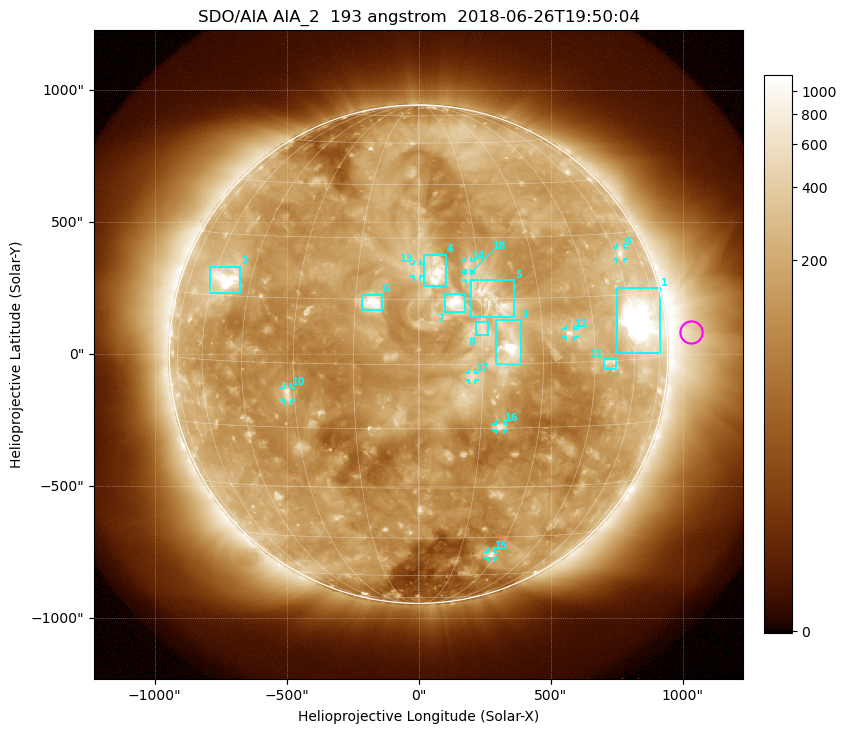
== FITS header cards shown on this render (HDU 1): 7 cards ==
TELESCOP= 'SDO/AIA'
INSTRUME= 'AIA_2'
WAVELNTH=                  193
WAVEUNIT= 'angstrom'
DATE-OBS= '2018-06-26T19:50:04.84'
CTYPE1  = 'HPLN-TAN'
CTYPE2  = 'HPLT-TAN'

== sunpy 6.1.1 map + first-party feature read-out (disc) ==
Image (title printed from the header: SDO/AIA AIA_2  193 angstrom  2018-06-26T19:50:04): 1024 x 1024 px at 2.4 arcsec/px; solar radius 944 arcsec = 393 px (full disc in frame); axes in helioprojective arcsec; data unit not stated in the header (colour bar unlabelled)
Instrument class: DISC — disc imager (sunpy class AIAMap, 193 A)
Bright regions (active regions / flare kernels): reference = the median radial profile (limb darkening/brightening removed); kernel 9 px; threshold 5 sigma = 296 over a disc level ~147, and >= 1.15x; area >= 12 px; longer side >= 9 px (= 22 arcsec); searched inside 0.97 R_sun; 18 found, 18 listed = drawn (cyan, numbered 1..; 9 of them under ~33 arcsec drawn as corner ticks so the feature stays visible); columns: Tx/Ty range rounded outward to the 5 arcsec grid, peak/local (2 s.f.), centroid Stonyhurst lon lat
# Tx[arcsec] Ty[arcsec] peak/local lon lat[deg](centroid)
1 750..915 5..250 22 +64 +9
2 -790..-675 230..330 9.6 -55 +19
3 295..390 -40..130 13 +22 +4
4 20..105 260..380 7.2 +4 +22
5 200..365 140..280 5.6 +18 +15
6 -215..-140 165..225 7.4 -11 +14
7 100..175 155..230 5.7 +9 +14
8 215..265 70..120 2.7 +15 +8
9 750..780 360..405 4.2 +63 +25
10 -510..-485 -175..-125 5.6 -32 -7
11 700..750 -60..-20 4.1 +50 +0
12 555..590 65..95 6.1 +38 +7
13 -20..5 295..340 3 +0 +22
14 175..200 315..355 3.8 +13 +23
15 265..285 -770..-745 4.3 +28 -51
16 295..325 -285..-265 4.4 +20 -15
17 190..215 -100..-70 2.7 +12 -3
18 180..200 280..310 3.2 +12 +20
Off-limb structures (1.02-1.3 R_sun): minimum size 162 px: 4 found; the strongest spans PA ~230..300 deg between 1.02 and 1.3 R_sun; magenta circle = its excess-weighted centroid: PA ~275 deg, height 1.1 R_sun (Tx ~1035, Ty ~85 arcsec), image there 3.9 x the reference